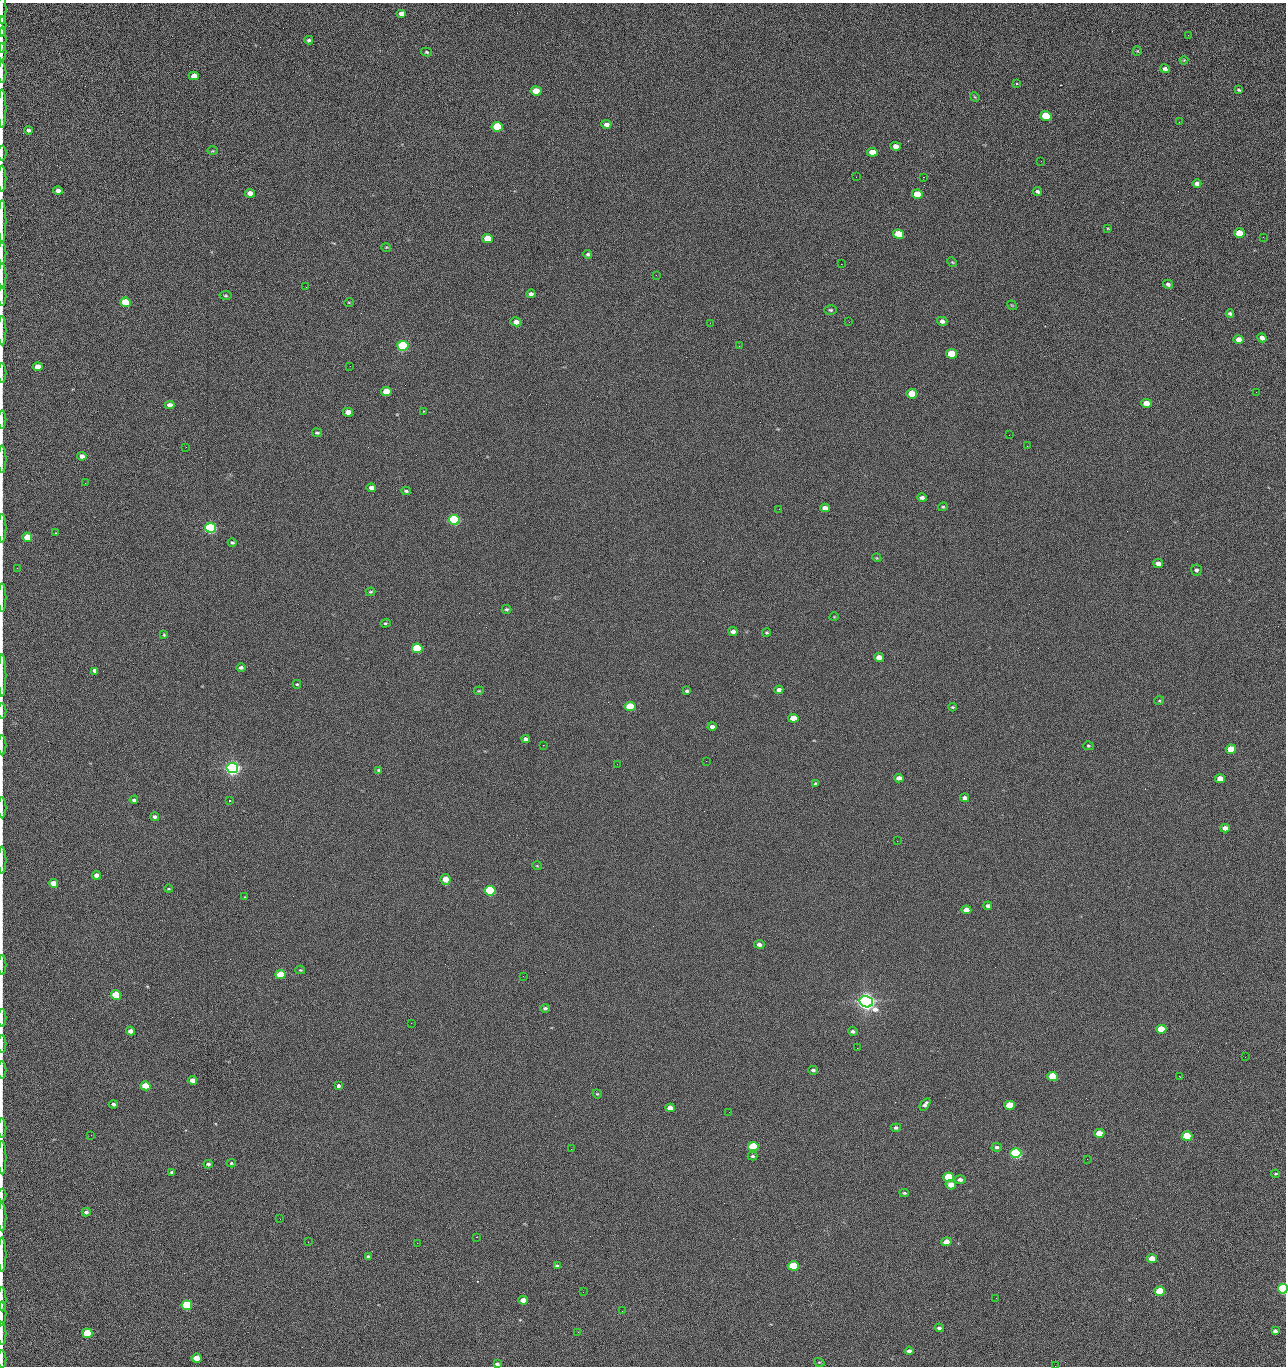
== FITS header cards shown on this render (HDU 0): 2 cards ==
NAXIS1  =                 1284 /fastest changing axis
NAXIS2  =                 1364 /next to fastest changing axis

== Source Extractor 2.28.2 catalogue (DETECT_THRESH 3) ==
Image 1284 x 1364 px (HDU 0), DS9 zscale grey, 1 PNG px = 1 image px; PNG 1288 x 1368 px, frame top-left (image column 1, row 1364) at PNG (2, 3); each listed source drawn as its Kron ellipse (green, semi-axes under 4 px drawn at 4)
Background 126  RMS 14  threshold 43.3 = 3 sigma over >= 5 px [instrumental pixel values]
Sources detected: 237; all 237 listed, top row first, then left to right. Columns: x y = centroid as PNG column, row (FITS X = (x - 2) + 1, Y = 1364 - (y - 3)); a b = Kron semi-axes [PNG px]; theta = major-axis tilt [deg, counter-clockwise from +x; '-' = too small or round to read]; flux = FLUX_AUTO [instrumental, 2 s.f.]
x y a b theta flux
2 9 15 2 90 2.1e+03
401 14 5 4 - 5.1e+03
2 26 10 3 88 2.0e+03
1188 35 2 2 - 1.8e+03
2 40 12 2 90 2.2e+03
309 40 4 3 - 1.7e+03
1137 51 5 4 - 1.0e+03
2 52 9 2 90 1.6e+03
426 52 5 4 - 1.4e+03
1184 60 4 3 - 8.8e+02
1165 69 5 4 - 2.8e+03
2 72 10 2 90 1.5e+03
194 76 5 4 - 8.8e+03
1017 84 3 3 - 3.2e+03
1239 90 4 3 - 1.1e+03
536 91 5 4 - 2.3e+04
975 97 5 3 - 9.3e+02
2 108 19 2 90 3.8e+03
1046 116 5 4 - 4.5e+04
1179 122 2 2 - 1.2e+03
606 124 5 4 - 3.9e+03
497 127 5 5 - 5.5e+04
29 130 4 3 - 2.7e+03
896 146 5 4 - 6.6e+03
212 151 5 3 - 8.2e+02
872 152 5 4 - 1.6e+04
2 153 7 2 90 9.3e+02
1041 161 2 2 - 1.8e+03
856 177 2 2 - 2.3e+03
923 177 2 2 - 3.0e+04
2 179 13 2 90 2.6e+03
1197 184 4 4 - 3.4e+03
58 190 5 4 - 5.0e+03
1038 191 5 3 - 2.5e+03
250 193 5 4 - 6.2e+03
917 194 5 4 - 2.9e+04
2 221 21 2 90 3.6e+03
1108 228 4 2 - 8.4e+02
1239 233 5 4 - 2.5e+04
899 234 5 4 - 4.2e+04
1263 237 3 2 - 8.6e+02
487 238 5 4 - 2.0e+04
386 247 5 3 - 8.8e+02
2 253 10 2 90 1.9e+03
588 254 4 4 - 1.7e+03
952 262 5 4 - 1.0e+03
841 264 2 2 - 2.7e+04
656 275 2 2 - 6.3e+02
2 276 13 2 90 2.3e+03
1168 284 5 4 - 2.9e+03
306 287 2 2 - 7.4e+02
531 294 4 4 - 3.1e+03
226 295 6 4 5 1.3e+03
2 296 10 2 90 1.7e+03
126 302 5 4 - 5.3e+04
349 302 5 3 - 8.3e+02
1012 305 5 3 - 7.8e+02
830 310 6 4 -1 1.5e+03
1230 313 4 3 - 2.1e+03
942 321 5 4 - 3.9e+03
516 322 5 4 - 5.3e+03
849 322 3 2 - 8.3e+02
710 323 2 2 - 3.4e+03
2 331 15 2 90 2.2e+03
1262 338 5 4 - 4.6e+03
1239 340 5 4 - 1.0e+04
403 346 5 5 - 1.6e+05
739 346 2 2 - 6.1e+02
952 354 5 4 - 4.1e+04
350 366 2 2 - 2.3e+03
38 367 5 4 - 1.1e+04
2 373 10 2 90 1.5e+03
386 391 5 4 - 2.0e+04
1256 392 2 2 - 9.1e+02
912 394 5 4 - 3.4e+04
1146 403 5 4 - 1.0e+04
170 405 5 4 - 5.0e+03
423 411 2 2 - 6.8e+02
348 412 5 4 - 9.7e+03
2 419 9 2 90 1.3e+03
317 433 5 4 - 1.7e+03
1009 435 2 2 - 3.3e+03
1027 446 2 2 - 6.0e+02
186 447 2 2 - 2.9e+03
82 456 5 4 - 5.9e+03
2 459 14 2 90 2.1e+03
85 483 2 2 - 8.9e+02
371 488 5 4 - 5.1e+03
406 491 4 3 - 1.7e+03
922 498 5 3 - 3.2e+03
943 507 5 3 - 1.2e+03
825 508 5 4 - 5.2e+03
779 509 2 2 - 5.2e+02
454 520 5 5 - 2.0e+05
2 528 14 2 90 2.8e+03
211 528 5 5 - 3.3e+05
55 533 2 2 - 8.2e+02
27 537 5 4 - 2.0e+04
232 543 4 4 - 1.5e+03
877 558 4 3 - 9.0e+02
1158 564 5 4 - 5.6e+03
17 568 2 2 - 4.7e+02
1196 570 5 5 - 2.6e+03
371 592 5 3 - 1.2e+03
2 598 14 2 90 2.1e+03
507 609 5 4 - 1.6e+03
834 617 4 3 - 6.8e+02
385 623 5 4 - 1.3e+03
733 632 5 4 - 5.4e+03
767 633 4 4 - 1.2e+03
164 635 4 3 - 1.0e+03
417 648 5 4 - 9.3e+04
879 657 5 4 - 7.6e+03
241 667 5 4 - 2.1e+03
94 671 4 3 - 1.1e+04
2 675 21 2 90 3.6e+03
297 684 4 3 - 1.0e+03
779 690 4 4 - 4.0e+03
479 691 5 3 - 9.6e+02
687 691 3 3 - 1.4e+03
1159 701 5 3 - 9.7e+02
630 706 5 4 - 4.9e+04
952 707 4 3 - 1.1e+03
2 711 7 2 90 1.1e+03
793 718 5 4 - 1.5e+04
712 726 4 3 - 3.5e+03
525 739 4 4 - 2.6e+03
2 745 10 2 90 1.6e+03
543 745 2 2 - 3.3e+03
1088 746 5 4 - 1.2e+03
1231 749 5 4 - 2.7e+04
706 761 2 2 - 2.0e+03
617 764 2 2 - 2.6e+03
232 768 6 5 - 7.0e+05
379 770 4 3 - 1.3e+03
899 778 5 4 - 5.9e+03
1220 779 5 4 - 1.4e+04
816 784 3 3 - 1.4e+03
965 798 4 4 - 4.0e+03
134 800 4 3 - 2.1e+03
229 800 3 2 - 1.1e+03
2 808 10 2 90 1.6e+03
155 817 4 4 - 2.2e+03
1225 828 5 4 - 6.0e+03
897 841 2 2 - 6.5e+02
2 860 13 2 90 2.1e+03
537 866 5 3 - 7.9e+02
96 875 4 4 - 5.5e+03
446 879 5 5 - 1.4e+04
53 883 5 4 - 1.0e+04
168 889 4 2 - 8.1e+02
490 891 5 4 - 1.3e+05
245 897 4 2 - 5.9e+02
988 906 4 3 - 2.8e+03
966 910 5 4 - 9.8e+03
759 944 5 4 - 3.8e+03
2 965 10 2 90 1.5e+03
300 970 5 3 - 1.3e+03
280 975 5 4 - 3.4e+04
523 976 2 2 - 2.1e+03
116 995 5 4 - 5.5e+04
866 1002 6 5 - 1.1e+06
545 1008 4 3 - 2.0e+03
2 1018 9 2 90 1.3e+03
411 1023 2 2 - 5.4e+03
1161 1029 5 4 - 3.0e+04
131 1031 4 4 - 6.3e+03
853 1031 5 3 - 2.1e+03
2 1044 9 2 90 1.6e+03
857 1048 2 2 - 1.3e+03
1245 1057 2 2 - 1.8e+03
2 1070 9 2 90 1.1e+03
813 1070 5 4 - 2.3e+03
1052 1076 5 4 - 4.9e+04
1179 1076 2 2 - 2.7e+03
192 1080 4 4 - 6.3e+03
145 1086 5 4 - 3.2e+04
338 1086 3 3 - 1.1e+04
597 1094 4 4 - 9.9e+02
113 1104 4 4 - 1.9e+03
925 1104 7 4 53 2.9e+03
1010 1105 5 4 - 4.5e+04
670 1108 5 4 - 9.1e+03
729 1112 2 2 - 8.5e+02
2 1128 10 2 90 1.5e+03
896 1128 5 4 - 1.9e+03
1099 1133 5 4 - 1.7e+04
91 1135 2 2 - 2.5e+03
1187 1136 5 4 - 6.0e+04
753 1147 5 4 - 8.0e+04
997 1147 5 4 - 2.4e+03
571 1149 2 2 - 9.8e+02
1016 1153 5 5 - 2.8e+05
753 1156 5 4 - 1.6e+03
2 1157 17 2 90 2.4e+03
1087 1159 2 2 - 1.0e+03
231 1163 4 4 - 1.3e+03
208 1164 4 4 - 2.4e+03
172 1172 4 3 - 1.4e+03
1276 1174 4 3 - 1.1e+03
948 1177 5 4 - 8.7e+04
960 1180 5 4 - 3.7e+03
951 1185 5 4 - 9.9e+03
904 1193 5 3 - 1.4e+03
2 1195 6 2 90 1.1e+03
86 1212 4 4 - 2.3e+03
2 1217 14 2 90 2.2e+03
280 1219 2 2 - 2.2e+03
476 1237 2 2 - 8.9e+03
308 1242 3 2 - 1.9e+03
946 1242 5 4 - 8.9e+03
417 1243 2 2 - 5.5e+03
2 1255 17 2 90 2.8e+03
368 1256 4 3 - 1.5e+03
1152 1259 5 4 - 1.4e+04
557 1266 4 3 - 1.7e+03
793 1266 5 4 - 8.2e+04
1283 1289 5 4 - 1.9e+05
1160 1291 5 4 - 4.7e+04
583 1292 2 2 - 5.0e+02
996 1298 2 2 - 2.7e+03
2 1299 12 2 90 1.9e+03
523 1300 5 4 - 7.9e+03
187 1305 5 4 - 1.0e+05
622 1311 2 2 - 7.0e+02
2 1314 12 2 90 1.8e+03
939 1328 4 3 - 2.1e+03
1275 1331 4 4 - 3.2e+03
578 1332 2 2 - 3.5e+03
2 1333 12 2 90 1.9e+03
87 1333 5 4 - 5.5e+04
909 1351 4 3 - 3.3e+03
197 1358 5 4 - 1.9e+04
2 1359 9 2 90 1.2e+03
819 1362 5 3 - 9.3e+02
497 1364 4 3 - 2.0e+03
1055 1366 2 2 - 2.2e+03
At the frame edge (FLAGS 8, measured only in part): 38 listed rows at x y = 2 9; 2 26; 2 40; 2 52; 2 72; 2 108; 2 153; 2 179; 2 221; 2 253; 2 276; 2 296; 2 331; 2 373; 2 419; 2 459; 2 528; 2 598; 2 675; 2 711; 2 745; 2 808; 2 860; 2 965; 2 1018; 2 1044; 2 1070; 2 1128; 2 1157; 2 1195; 2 1217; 2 1255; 1283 1289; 2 1299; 2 1314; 2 1333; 2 1359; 1055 1366

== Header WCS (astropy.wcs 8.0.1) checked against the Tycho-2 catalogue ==
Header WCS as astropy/WCSLIB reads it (CRVAL/CRPIX/CD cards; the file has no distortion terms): RA---TAN/DEC--TAN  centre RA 15:41:40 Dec +51:59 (235.42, +51.99 deg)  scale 1.26 arcsec/px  FOV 26.9' x 28.5'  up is +92 deg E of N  parity flipped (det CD > 0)
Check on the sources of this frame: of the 60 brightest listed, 11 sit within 2.0 arcsec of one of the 11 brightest Tycho-2 stars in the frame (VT <= 12.29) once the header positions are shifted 0.27 arcsec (0.19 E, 0.19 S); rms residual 0.96 arcsec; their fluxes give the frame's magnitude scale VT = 24.59 - 2.5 log10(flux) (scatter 0.15 mag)
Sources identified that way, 11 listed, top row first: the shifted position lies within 2.0 arcsec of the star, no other Tycho-2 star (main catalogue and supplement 1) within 4.0 arcsec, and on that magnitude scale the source's flux lands within +1.5 / -3 mag of the star's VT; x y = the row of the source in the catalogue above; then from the Tycho-2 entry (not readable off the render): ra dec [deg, ICRS J2000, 3 dp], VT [Tycho-2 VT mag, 2 dp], TYC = Tycho-2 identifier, HIP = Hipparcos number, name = IAU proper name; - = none
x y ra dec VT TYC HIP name
403 346 235.614 +52.064 11.61 3489-1132-1 - -
454 520 235.514 +52.049 11.19 3489-1407-1 - -
211 528 235.515 +52.133 11.12 3489-1380-1 - -
232 768 235.378 +52.130 9.31 3489-1322-1 76850 -
490 891 235.303 +52.042 11.52 3489-958-1 - -
866 1002 235.232 +51.912 9.59 3489-824-1 - -
1016 1153 235.143 +51.862 10.97 3489-1016-1 - -
948 1177 235.131 +51.886 12.29 3489-908-1 - -
793 1266 235.084 +51.941 11.45 3489-1346-1 - -
1283 1289 235.062 +51.771 11.53 3489-1453-1 - -
187 1305 235.075 +52.152 11.74 3489-912-1 - -